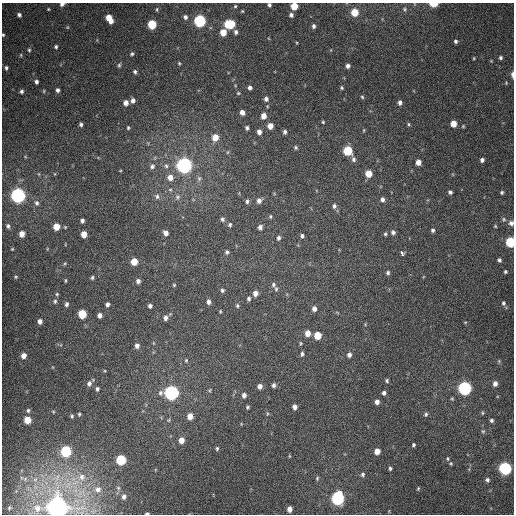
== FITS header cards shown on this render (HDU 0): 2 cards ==
NAXIS1  =                  512
NAXIS2  =                  512

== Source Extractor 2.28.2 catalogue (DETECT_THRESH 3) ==
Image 512 x 512 px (HDU 0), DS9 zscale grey, 1 PNG px = 1 image px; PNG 516 x 516 px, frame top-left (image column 1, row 512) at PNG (2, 3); no overlay
Background 377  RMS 9.4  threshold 28.3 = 3 sigma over >= 5 px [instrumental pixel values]
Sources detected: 201; all 201 listed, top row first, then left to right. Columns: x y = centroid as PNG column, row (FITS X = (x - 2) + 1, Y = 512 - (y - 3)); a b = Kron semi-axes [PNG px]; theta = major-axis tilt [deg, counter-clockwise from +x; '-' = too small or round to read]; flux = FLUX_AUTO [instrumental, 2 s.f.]
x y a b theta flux
62 4 5 4 - 1.9e+03
433 4 6 3 1 1.3e+04
269 5 4 4 - 1.4e+03
235 6 5 4 - 8.4e+02
294 6 5 5 - 1.4e+04
48 9 3 3 - 5.9e+02
157 9 6 4 90 8.4e+02
405 9 6 5 - 1.1e+03
242 11 4 3 - 6.5e+02
355 12 6 5 - 1.5e+04
19 15 4 4 - 1.5e+03
291 15 5 5 - 1.8e+03
185 17 6 5 - 1.8e+03
109 19 8 5 -58 9.9e+03
200 21 6 6 - 9.9e+04
152 24 6 5 - 2.8e+04
229 24 7 6 - 3.8e+04
314 26 5 4 - 1.7e+03
67 27 5 3 - 5.6e+02
223 32 5 5 - 9.4e+03
236 32 6 5 - 1.9e+03
3 35 4 3 - 7.2e+02
456 41 4 4 - 1.3e+03
56 47 4 4 - 1.1e+03
29 50 5 4 - 8.3e+02
132 54 4 3 - 9.7e+02
21 55 5 3 - 6.6e+02
501 57 4 4 - 1.2e+03
474 58 3 3 - 5.9e+02
179 63 4 3 - 7.1e+02
119 65 6 4 74 9.5e+02
348 66 5 5 - 2.2e+03
6 68 5 4 - 1.3e+03
135 72 5 4 - 1.3e+03
512 75 8 3 -90 1.9e+03
36 82 4 4 - 1.6e+03
506 83 4 4 - 5.3e+02
250 88 5 4 - 2.0e+03
342 88 4 4 - 9.3e+02
58 90 4 4 - 1.9e+03
21 91 4 4 - 1.4e+03
44 91 5 3 - 6.3e+02
238 93 6 5 - 9.0e+02
362 97 5 4 - 8.8e+02
266 99 6 5 - 2.2e+03
133 100 5 4 - 2.4e+03
400 102 5 4 - 2.1e+03
126 103 5 5 - 3.3e+03
267 106 4 3 - 4.9e+02
242 112 5 4 - 3.7e+03
263 116 6 5 - 5.5e+03
323 122 4 4 - 7.3e+02
81 124 4 3 - 1.3e+03
409 124 5 4 - 8.3e+02
453 124 5 5 - 7.9e+03
270 126 5 5 - 5.5e+03
463 126 5 4 - 7.2e+02
128 128 4 3 - 7.6e+02
247 128 5 4 - 1.5e+03
364 130 5 3 - 6.2e+02
259 132 6 5 - 3.2e+03
285 132 5 4 - 1.6e+03
215 137 6 6 - 7.9e+03
296 148 5 5 - 1.2e+03
348 151 6 5 - 3.1e+04
354 159 8 6 -76 1.9e+03
482 160 4 4 - 2.0e+03
418 162 5 4 - 4.8e+03
184 165 6 6 - 3.3e+05
152 166 7 6 - 1.9e+03
166 166 6 5 - 1.5e+03
120 171 4 2 - 4.8e+02
39 174 6 4 -71 6.5e+02
368 174 5 5 - 1.1e+04
170 177 7 6 - 4.8e+03
199 178 7 6 - 1.6e+03
170 190 6 4 0 9.7e+02
450 192 4 4 - 1.6e+03
502 192 4 4 - 1.1e+03
18 195 6 6 - 2.7e+05
157 196 8 6 -87 1.9e+03
177 197 8 7 - 2.0e+03
382 199 6 5 - 2.1e+03
247 201 5 4 - 1.4e+03
259 201 6 5 - 2.7e+03
36 203 8 6 -74 2.1e+03
334 206 7 6 - 2.0e+03
270 216 4 3 - 7.4e+02
222 219 5 5 - 1.3e+03
504 219 7 6 - 1.3e+03
82 221 4 4 - 1.8e+03
511 223 6 5 - 2.5e+03
230 225 5 4 - 1.1e+03
8 226 7 6 - 1.9e+03
495 226 5 4 - 7.3e+02
56 227 5 5 - 1.0e+04
65 227 5 3 - 6.1e+02
260 227 5 4 - 2.4e+03
433 230 4 3 - 1.2e+03
393 232 6 5 - 1.9e+03
166 233 5 4 - 3.0e+03
22 234 6 5 - 5.6e+03
84 234 5 5 - 7.2e+03
385 234 5 5 - 1.0e+03
302 236 5 4 - 1.3e+03
279 238 5 4 - 1.4e+03
510 242 6 5 - 4.2e+04
12 249 4 4 - 6.8e+02
47 249 6 3 72 5.7e+02
227 252 5 5 - 1.3e+03
402 253 5 3 - 1.2e+04
499 260 4 4 - 1.3e+03
134 262 5 5 - 1.0e+04
65 263 5 4 - 7.0e+02
505 272 4 3 - 8.9e+02
388 273 5 4 - 1.3e+03
16 277 5 4 - 7.7e+02
92 277 4 4 - 1.1e+03
65 280 5 3 - 6.8e+02
138 281 5 4 - 2.0e+03
174 285 4 4 - 7.1e+02
273 285 6 5 - 1.3e+03
276 289 7 4 -80 1.1e+03
222 290 5 4 - 1.2e+03
255 293 5 5 - 3.7e+03
57 294 5 5 - 8.4e+02
249 299 5 4 - 1.4e+03
55 301 6 5 - 1.2e+03
208 302 5 4 - 2.3e+03
503 303 5 4 - 1.1e+03
66 304 6 5 - 1.5e+03
107 304 4 4 - 2.1e+03
150 306 4 4 - 1.7e+03
237 306 5 5 - 1.1e+03
314 309 6 5 - 2.6e+03
220 311 4 3 - 6.1e+02
82 314 6 5 - 2.3e+04
100 315 4 4 - 2.7e+03
165 318 6 5 - 2.5e+03
40 321 5 4 - 2.6e+03
465 322 5 3 - 5.6e+02
365 324 5 3 - 5.3e+02
308 333 6 5 - 5.7e+03
317 336 5 5 - 1.4e+04
153 343 5 3 - 5.5e+02
301 343 5 4 - 7.1e+02
137 346 6 5 - 2.7e+03
302 354 5 4 - 1.4e+03
349 355 6 5 - 2.4e+03
23 356 5 5 - 4.3e+03
186 360 5 4 - 7.1e+02
387 381 5 4 - 1.1e+03
89 383 7 5 60 2.4e+03
495 383 5 5 - 2.8e+03
274 385 5 4 - 1.8e+03
260 386 5 5 - 3.1e+03
465 388 6 6 - 1.6e+05
97 389 5 4 - 1.5e+03
210 390 6 3 71 7.5e+02
171 393 6 6 - 2.1e+05
384 393 5 4 - 1.7e+03
244 395 5 5 - 2.5e+03
377 402 5 4 - 2.9e+03
247 407 4 4 - 9.2e+02
295 407 5 4 - 2.6e+03
28 410 6 5 - 1.3e+03
53 412 5 4 - 7.4e+02
482 413 6 3 -83 6.9e+02
79 414 5 5 - 8.9e+02
267 414 6 3 89 8.1e+02
426 414 6 5 - 1.2e+03
72 416 5 4 - 1.1e+03
190 416 5 5 - 5.6e+03
27 420 5 5 - 1.3e+04
169 420 6 5 - 8.2e+02
492 420 4 4 - 1.3e+03
241 424 5 3 - 4.7e+02
483 431 5 5 - 9.0e+02
181 440 6 5 - 5.7e+03
413 445 4 3 - 1.0e+03
217 448 5 4 - 1.0e+03
66 451 6 5 - 6.5e+04
377 451 5 5 - 5.7e+03
289 456 5 3 - 5.8e+02
448 459 6 3 -84 7.8e+02
121 460 6 5 - 4.2e+04
451 463 5 4 - 7.9e+02
390 468 4 3 - 1.1e+03
505 468 6 6 - 1.2e+05
363 474 6 5 - 1.2e+03
82 477 8 7 - 2.5e+03
317 478 6 4 86 9.0e+02
487 480 6 6 - 1.5e+03
418 488 5 3 - 7.2e+02
98 489 5 5 - 1.9e+03
124 497 4 4 - 1.9e+03
338 498 7 6 - 1.5e+05
37 508 7 7 - 2.4e+03
57 508 7 6 - 1.1e+06
289 509 5 4 - 4.0e+03
147 513 4 2 - 1.5e+03
At the frame edge (FLAGS 8, measured only in part): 10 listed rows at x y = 62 4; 433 4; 269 5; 294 6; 3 35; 512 75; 511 223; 510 242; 57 508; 147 513